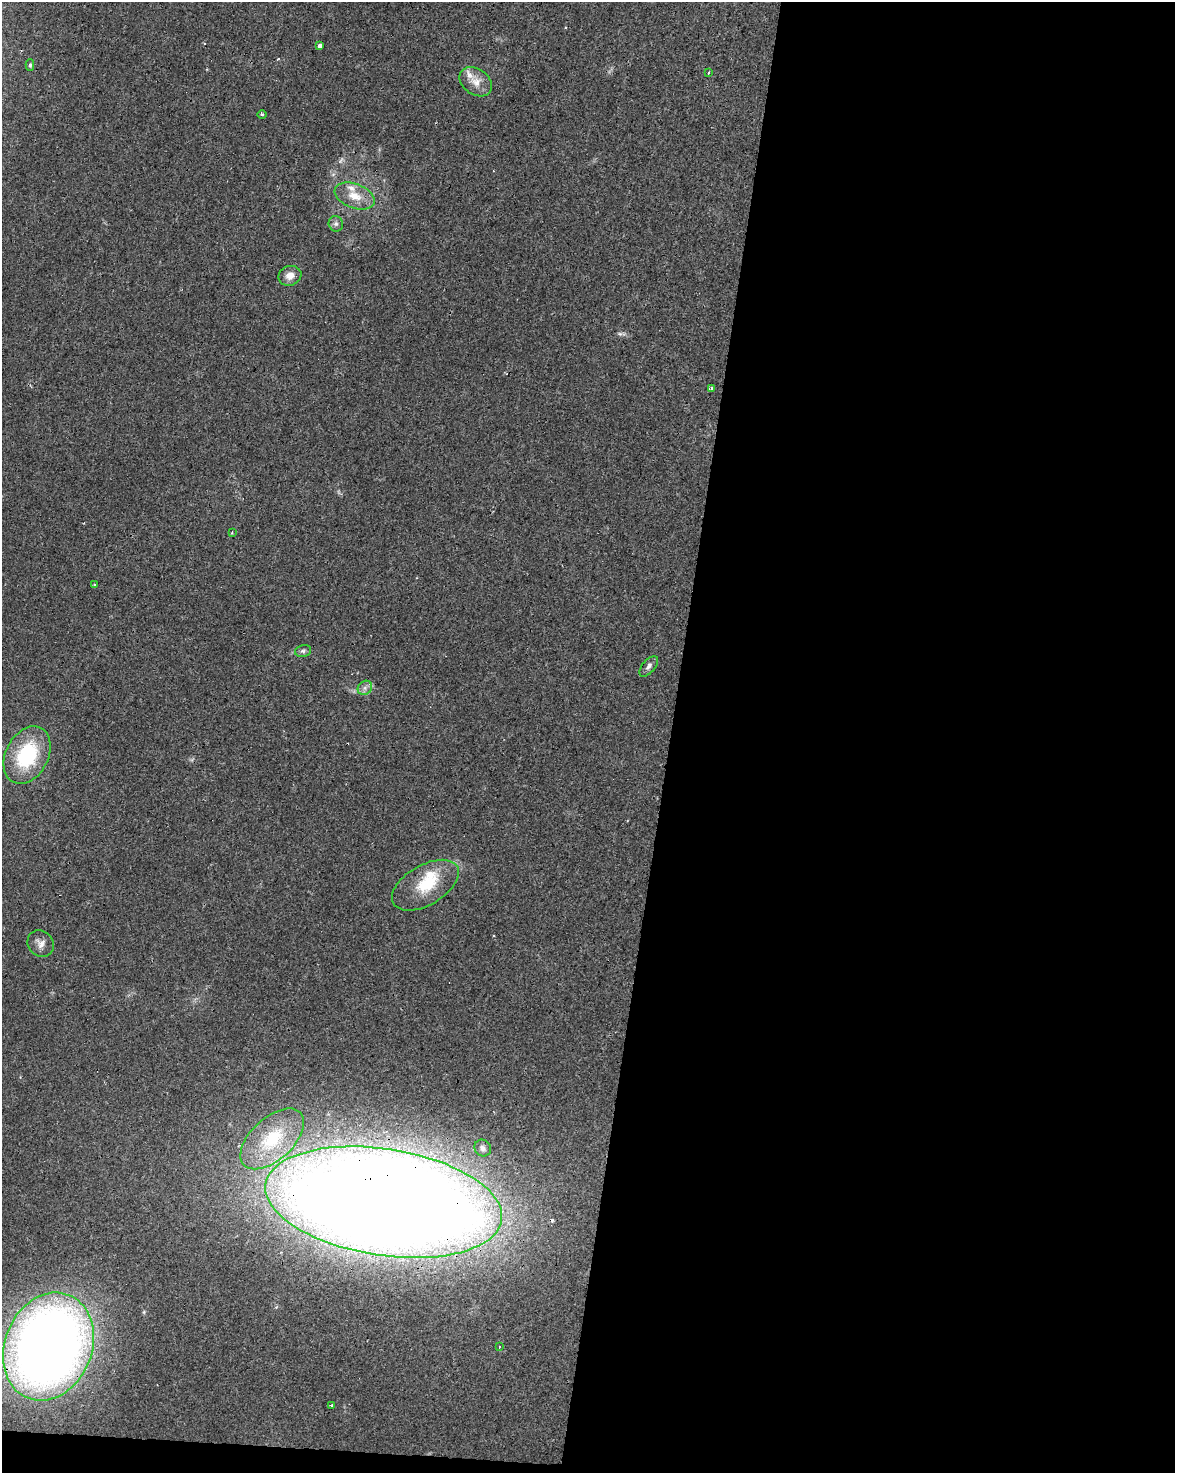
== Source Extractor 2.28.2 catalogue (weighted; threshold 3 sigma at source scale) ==
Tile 12 of 4 x 3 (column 4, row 3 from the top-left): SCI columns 3524-4696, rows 282-1752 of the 4696 x 4918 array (HDU 1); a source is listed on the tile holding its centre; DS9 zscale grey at full resolution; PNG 1177 x 1475 px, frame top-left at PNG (2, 2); each listed source drawn as its Kron ellipse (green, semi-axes under 4 px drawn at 4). Shown black and unused: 44% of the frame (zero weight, under 3 of 4 exposures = <1% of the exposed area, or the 3 px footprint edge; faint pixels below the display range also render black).
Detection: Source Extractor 2.28.2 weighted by HDU 2 'WHT'; one run over the whole footprint, this tile lists its part. Background 0.0248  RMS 0.0034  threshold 0.0151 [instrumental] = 3 sigma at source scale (4.5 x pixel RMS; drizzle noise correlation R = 1.50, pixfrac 1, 0.0396/0.0396 arcsec/px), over >= 5 px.
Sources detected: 30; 4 cosmic-ray / hot-pixel residue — neither listed nor drawn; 3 inside a brighter listed object's ellipse — not listed separately; the other 23 listed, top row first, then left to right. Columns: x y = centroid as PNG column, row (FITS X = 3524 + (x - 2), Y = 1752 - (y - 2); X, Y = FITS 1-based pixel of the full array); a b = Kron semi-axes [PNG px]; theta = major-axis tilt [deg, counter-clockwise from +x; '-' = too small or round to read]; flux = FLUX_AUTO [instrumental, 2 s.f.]
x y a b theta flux
319 45 4 3 - 14
30 65 5 4 - 0.61
709 72 3 2 - 0.92
476 82 18 12 -35 4.1
262 114 4 3 - 0.52
355 196 21 12 -20 5.9
336 224 8 7 - 1.1
290 276 11 9 20 2.7
712 388 3 3 - 1.8
232 532 3 3 - 0.43
94 585 3 2 - 0.4
303 651 8 6 13 0.88
649 666 12 6 49 1.2
365 688 8 6 46 1.3
27 755 30 21 62 24
425 885 37 20 30 14
41 943 14 12 -46 2.5
272 1139 38 21 43 16
483 1148 9 8 - 1.4
384 1202 119 53 -9 1300
48 1347 55 43 68 400
499 1347 3 2 - 0.67
331 1405 3 3 - 0.95
Overlapping masked pixels (flux is a lower limit): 2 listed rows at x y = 384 1202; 48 1347